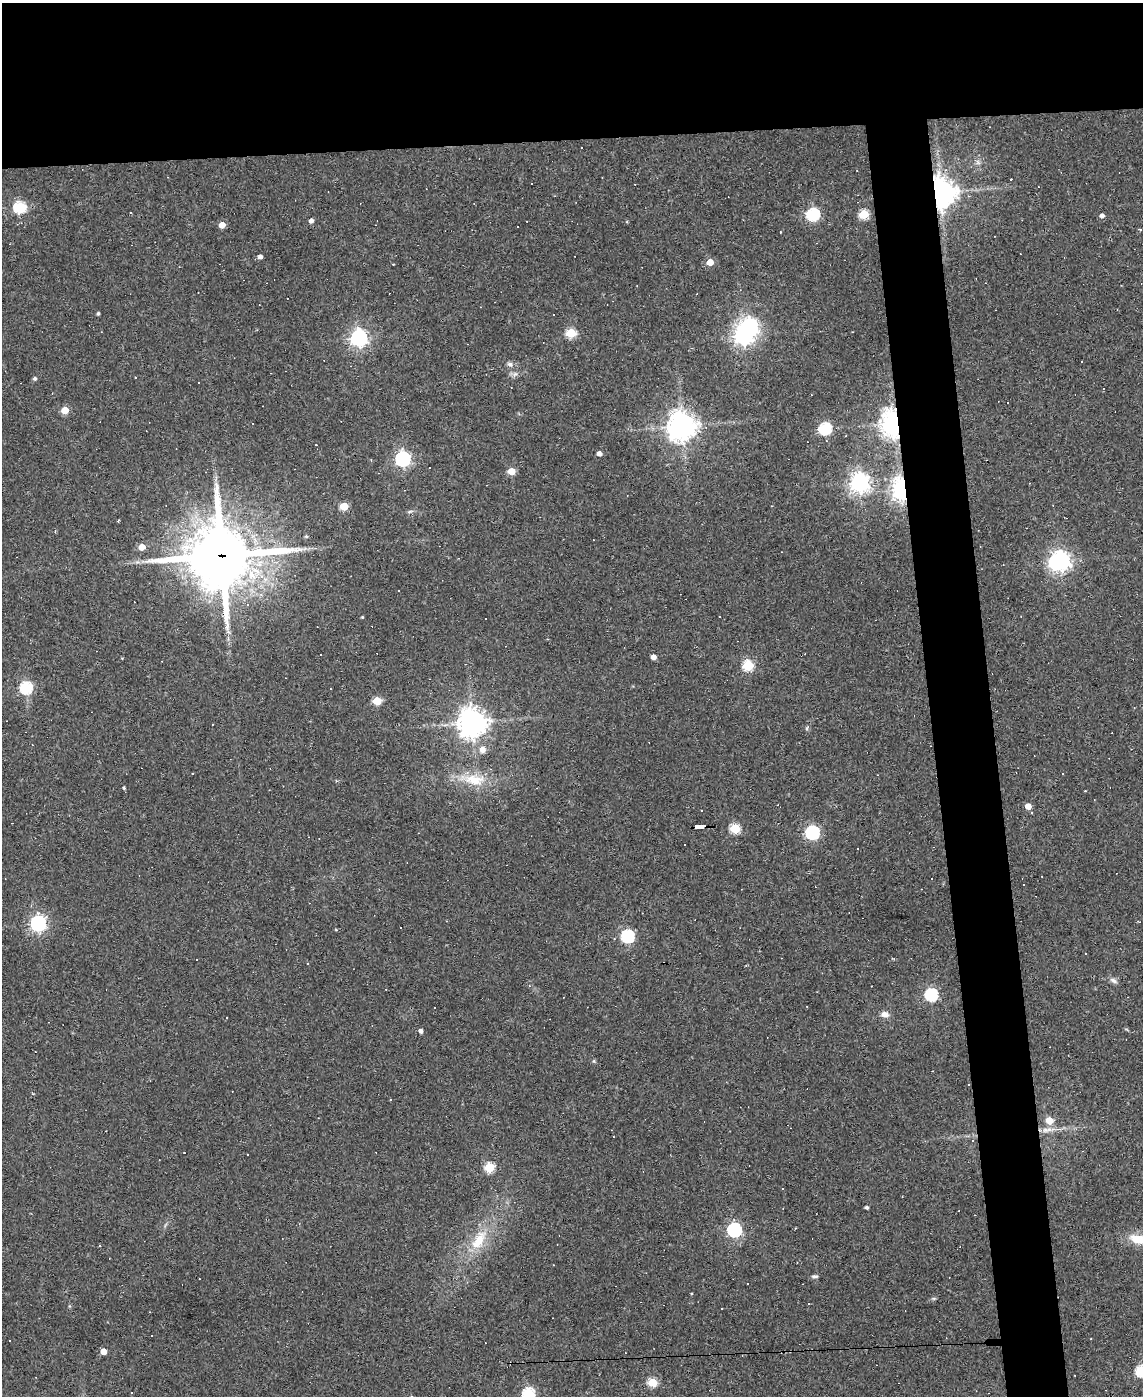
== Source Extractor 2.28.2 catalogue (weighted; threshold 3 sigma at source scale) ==
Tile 2 of 4 x 3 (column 2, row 1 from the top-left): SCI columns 1142-2282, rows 3020-4413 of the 4564 x 4539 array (HDU 1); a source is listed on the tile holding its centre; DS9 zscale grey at full resolution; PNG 1145 x 1398 px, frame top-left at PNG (2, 3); no overlay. Shown black and unused: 15% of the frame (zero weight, under 2 of 3 exposures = <1% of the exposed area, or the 3 px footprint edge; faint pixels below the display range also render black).
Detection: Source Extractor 2.28.2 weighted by HDU 2 'WHT'; one run over the whole footprint, this tile lists its part. Background 0.0835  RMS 0.0074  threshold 0.0335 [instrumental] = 3 sigma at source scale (4.5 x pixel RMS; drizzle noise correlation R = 1.50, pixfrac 1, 0.05/0.05 arcsec/px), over >= 5 px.
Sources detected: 145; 3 inside a brighter object's white glare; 53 cosmic-ray / hot-pixel residue — not listed; the other 89 listed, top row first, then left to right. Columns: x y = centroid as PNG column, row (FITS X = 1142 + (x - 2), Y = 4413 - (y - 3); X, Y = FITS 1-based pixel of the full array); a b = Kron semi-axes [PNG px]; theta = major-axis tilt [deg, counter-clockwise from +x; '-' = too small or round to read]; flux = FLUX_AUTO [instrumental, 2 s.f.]
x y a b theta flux
978 163 7 4 -19 1.6
1011 179 3 2 - 0.56
532 183 3 2 - 0.96
940 192 9 8 - 1100
19 207 6 5 - 75
813 214 6 6 - 110
864 214 5 5 - 39
1102 216 5 4 - 2.8
311 221 5 4 - 2.9
222 225 5 5 - 8.3
1140 229 4 3 - 0.81
780 232 3 2 - 0.47
260 257 5 4 - 2.7
710 262 5 5 - 11
393 264 3 2 - 0.82
98 313 4 3 - 1.2
571 333 5 5 - 41
743 335 7 6 - 350
359 338 7 6 - 290
510 364 8 6 -15 2.2
515 374 8 5 44 2
135 377 3 2 - 0.53
35 378 5 4 - 1.5
65 410 5 5 - 16
893 423 8 7 - 740
682 426 9 8 - 920
825 429 6 5 - 87
316 445 2 2 - 0.44
599 453 4 4 - 3.8
403 459 6 6 - 200
511 471 5 5 - 15
860 483 7 7 - 410
902 489 7 5 -77 500
344 506 5 5 - 24
410 511 6 4 19 1.1
118 521 3 2 - 0.64
306 536 5 4 - 1
142 547 5 4 - 10
221 556 25 23 5 4000
1061 561 7 6 - 310
247 605 4 3 - 0.83
1021 616 3 2 - 0.45
362 617 4 3 - 0.62
320 655 2 2 - 0.53
653 657 4 4 - 4.5
748 665 5 5 - 55
26 688 6 6 - 85
377 701 5 5 - 25
472 723 9 9 - 840
807 728 7 3 54 1
483 749 9 9 - 4.8
1062 774 2 2 - 0.5
474 780 32 16 -7 23
124 788 4 3 - 1
1028 806 5 4 - 8.1
700 826 10 3 1 93
735 828 5 5 - 44
812 832 6 6 - 130
858 849 2 2 - 0.49
1138 921 4 2 - 0.51
38 923 6 6 - 210
336 930 5 3 - 0.73
627 936 6 6 - 110
1085 953 2 2 - 0.59
1113 981 11 5 -34 2.5
529 986 4 3 - 0.87
931 995 6 6 - 99
885 1014 9 7 -8 4.4
421 1031 4 4 - 2.4
1050 1121 5 5 - 13
1045 1130 9 8 - 4.2
973 1141 4 3 - 1.7
184 1152 3 2 - 0.91
248 1155 3 2 - 0.78
490 1167 5 5 - 44
782 1188 3 2 - 0.62
866 1207 3 3 - 1.7
734 1230 6 6 - 160
1138 1239 20 11 -7 16
478 1241 33 15 59 25
815 1276 9 4 2 1.5
934 1298 6 4 18 1
809 1304 3 2 - 1.1
152 1336 3 2 - 0.86
10 1341 2 2 - 0.73
103 1351 4 4 - 9.3
1141 1371 6 5 - 75
652 1383 5 5 - 33
528 1393 6 6 - 89
Overlapping masked pixels (flux is a lower limit): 5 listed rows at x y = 940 192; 893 423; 902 489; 221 556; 700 826
Isophote crosses this tile's border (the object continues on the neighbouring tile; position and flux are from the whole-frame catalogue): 3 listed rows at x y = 1138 1239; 1141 1371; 528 1393